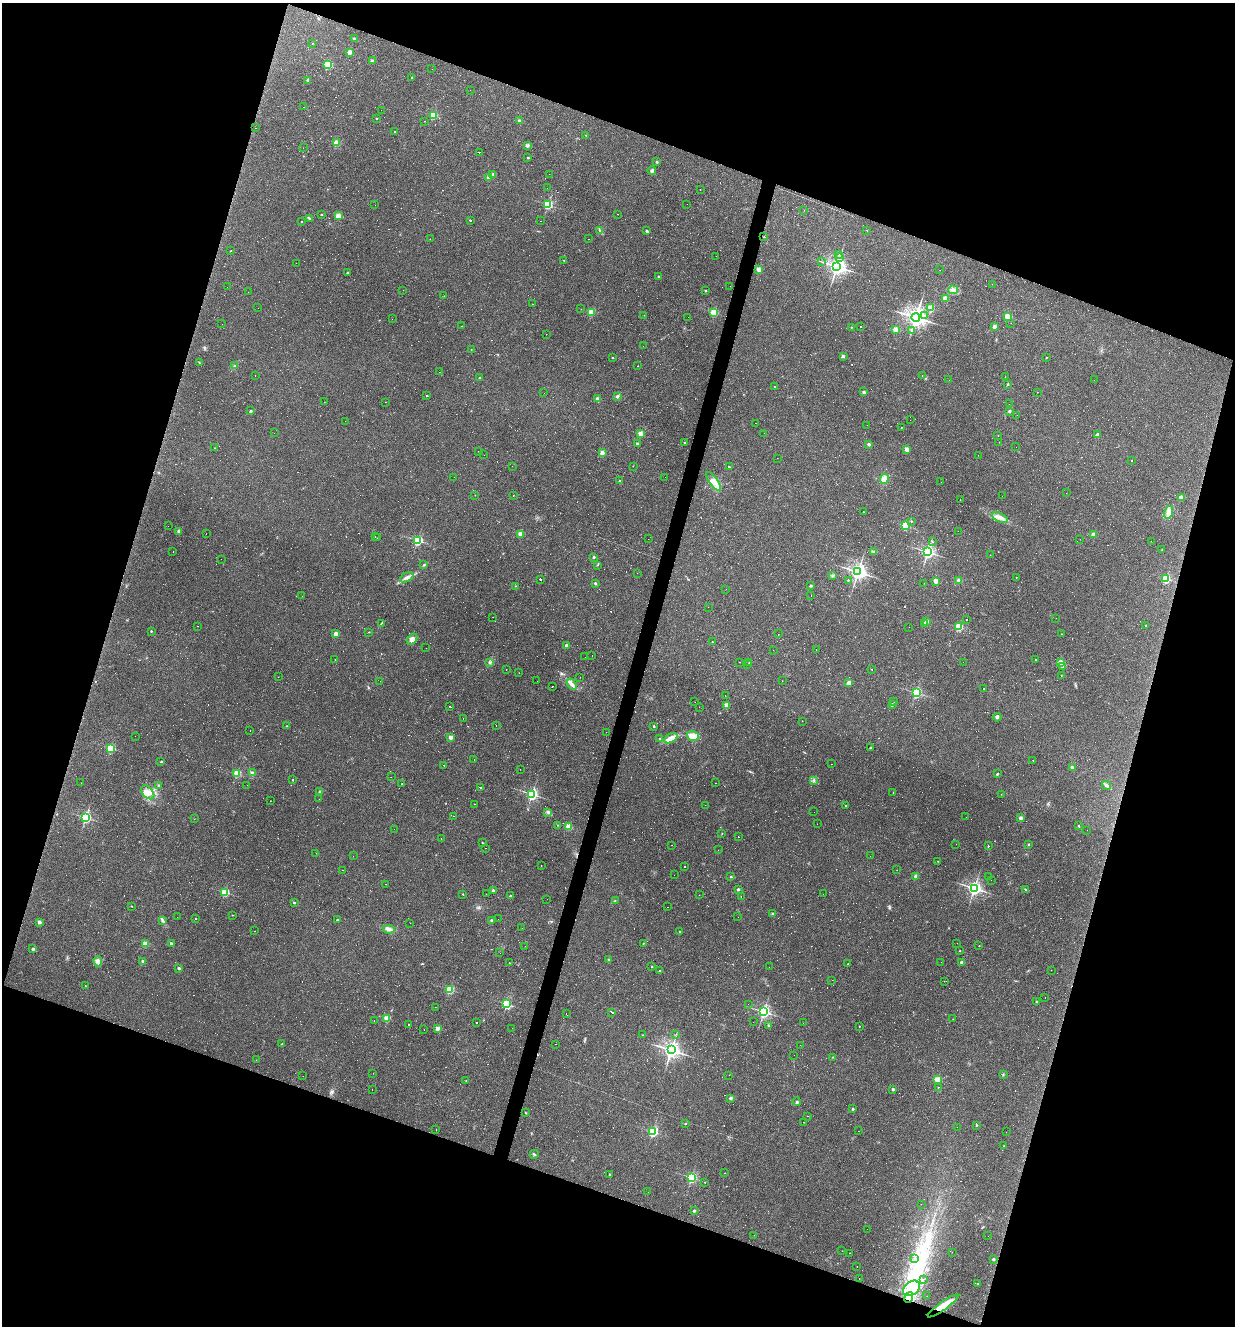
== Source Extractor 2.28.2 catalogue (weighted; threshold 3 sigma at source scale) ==
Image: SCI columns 127-5056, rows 1-5295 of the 5310 x 5295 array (HDU 1 of 3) = the unmasked area's bounding box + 8 px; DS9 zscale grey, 4 x 4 block average (1 PNG px = mean of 4 x 4 image px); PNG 1237 x 1328 px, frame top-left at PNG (2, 3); each listed source drawn as its Kron ellipse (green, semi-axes under 4 px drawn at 4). Shown black and unused: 38% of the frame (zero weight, under 2 of 3 exposures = <1% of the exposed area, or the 3 px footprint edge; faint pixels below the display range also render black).
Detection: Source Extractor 2.28.2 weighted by HDU 2 'WHT'. Background 0.108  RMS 0.0078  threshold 0.0349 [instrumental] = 3 sigma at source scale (4.5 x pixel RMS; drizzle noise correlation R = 1.50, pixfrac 1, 0.05/0.05 arcsec/px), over >= 5 px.
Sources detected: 955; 26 too faint to see at this stretch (4 x 4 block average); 3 inside a brighter object's white glare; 447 cosmic-ray / hot-pixel residue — neither listed nor drawn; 5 coinciding with a brighter row at this scale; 6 inside a brighter listed object's ellipse — not listed separately; the other 468 listed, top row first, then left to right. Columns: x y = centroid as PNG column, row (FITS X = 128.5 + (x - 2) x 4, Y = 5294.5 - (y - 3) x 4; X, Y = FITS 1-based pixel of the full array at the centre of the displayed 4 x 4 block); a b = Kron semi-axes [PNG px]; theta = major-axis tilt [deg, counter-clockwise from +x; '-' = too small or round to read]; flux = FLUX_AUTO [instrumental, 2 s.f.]
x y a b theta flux
354 38 2 2 - 15
313 43 2 2 - 2.1
349 52 2 2 - 98
372 61 2 2 - 54
328 65 2 2 - 330
432 69 2 2 - 0.9
412 78 2 2 - 3.3
308 80 2 2 - 32
470 90 2 2 - 0.73
304 107 2 2 - 2.1
381 110 2 2 - 0.55
433 115 2 2 - 290
377 118 2 2 - 8.3
424 121 2 2 - 1.1
519 121 2 2 - 41
255 128 2 2 - 2.7
395 131 2 2 - 160
586 135 2 2 - 1.8
336 143 2 2 - 180
527 145 3 2 - 5.5
303 148 2 2 - 1
479 152 2 2 - 100
528 158 2 2 - 14
657 162 2 2 - 4.6
652 171 4 3 - 10
493 174 2 2 - 32
549 174 2 2 - 0.46
489 178 2 2 - 59
547 188 2 2 - 0.61
700 190 2 2 - 0.81
687 204 2 2 - 0.51
375 205 2 2 - 3.5
548 205 2 2 - 420
804 210 2 2 - 0.6
321 214 2 2 - 6.8
618 214 2 2 - 4.6
338 216 2 2 - 140
310 218 2 2 - 3.3
470 220 2 2 - 7
301 221 2 2 - 2.5
540 221 2 2 - 0.68
867 230 2 2 - 1.1
600 231 2 2 - 2.6
647 231 2 2 - 18
764 237 2 2 - 4.1
430 239 2 2 - 2.1
589 239 2 2 - 1
231 251 2 2 - 2.7
838 255 2 2 - 1.7
716 256 2 2 - 0.76
839 258 3 2 - 5.6
564 260 2 2 - 4.5
821 261 2 2 - 1.9
296 263 2 2 - 0.85
837 266 3 3 - 2000
759 269 2 2 - 100
940 270 2 2 - 0.58
347 273 2 2 - 7.9
659 276 2 2 - 2.8
992 284 2 2 - 0.55
730 286 2 2 - 0.54
227 287 2 2 - 2
403 290 2 2 - 1.1
953 290 5 3 - 19
705 291 2 2 - 9.7
248 292 2 2 - 0.5
444 296 2 2 - 0.63
945 298 2 2 - 110
532 304 2 2 - 2.1
258 308 2 2 - 0.49
931 308 2 2 - 230
581 309 2 2 - 0.76
591 312 2 2 - 190
714 313 2 2 - 330
644 315 2 2 - 0.73
925 316 4 3 - 9.3
1007 316 2 2 - 170
688 317 2 2 - 0.65
916 317 4 4 - 2400
392 319 2 2 - 0.52
1011 323 2 2 - 0.73
222 324 2 2 - 0.56
462 326 2 2 - 2
994 326 2 2 - 61
851 327 2 2 - 3.5
860 327 2 2 - 6.4
895 330 2 2 - 140
912 330 3 2 - 4
546 334 2 2 - 1.9
643 346 2 2 - 0.46
471 349 2 2 - 2.7
843 356 2 2 - 9
613 357 2 2 - 9.2
1046 357 2 2 - 4.1
199 362 2 2 - 1.7
234 366 3 2 - 5.1
637 366 2 2 - 1.2
439 372 2 2 - 0.66
255 376 2 2 - 3.4
922 376 2 2 - 4
1005 377 2 2 - 0.87
480 378 2 2 - 10
949 380 2 2 - 5.6
1094 380 2 2 - 1.5
1008 384 2 2 - 6.2
775 386 2 2 - 54
864 392 2 2 - 31
1037 392 2 2 - 1.7
544 393 2 2 - 0.52
427 396 2 2 - 7.2
617 396 4 3 - 6.9
597 399 2 2 - 72
324 402 2 2 - 0.71
386 402 2 2 - 1.2
1009 404 2 2 - 1.9
251 411 2 2 - 18
1009 411 3 2 - 4.8
1017 415 2 2 - 0.88
910 420 2 2 - 0.68
345 421 2 2 - 0.9
755 423 2 2 - 11
867 425 2 2 - 0.54
902 427 2 2 - 1.3
274 433 2 2 - 7
764 433 2 2 - 1.4
641 434 2 2 - 140
1098 435 2 2 - 53
998 436 2 2 - 1.3
999 442 2 2 - 0.66
637 443 2 2 - 15
684 443 2 2 - 7.1
869 444 3 2 - 7.3
1016 447 2 2 - 0.49
214 448 2 2 - 4.6
907 449 2 2 - 95
479 451 2 2 - 1.2
602 453 2 2 - 93
484 455 2 2 - 1.4
978 455 2 2 - 0.6
777 458 2 2 - 0.77
1132 461 2 2 - 3.2
512 466 2 2 - 0.67
633 466 2 2 - 1.1
729 467 2 2 - 16
454 477 2 2 - 2.5
665 477 2 2 - 0.49
884 479 5 4 - 35
619 481 2 2 - 9.5
714 481 11 4 -54 28
941 482 2 2 - 0.49
1066 493 2 2 - 1.4
475 495 2 2 - 1.5
513 495 2 2 - 1
1002 496 2 2 - 0.63
1181 497 2 2 - 69
960 500 2 2 - 0.7
863 512 2 2 - 1.9
1169 512 6 4 75 26
1000 518 9 3 -26 19
911 521 2 2 - 4.7
905 525 2 2 - 370
168 526 2 2 - 0.76
179 531 2 2 - 48
958 531 2 2 - 0.95
206 534 2 2 - 0.62
520 534 2 2 - 120
1094 535 2 2 - 93
375 537 2 2 - 0.75
377 538 2 2 - 0.96
648 539 2 2 - 0.45
1080 539 2 2 - 0.89
418 540 2 2 - 570
1151 541 2 2 - 0.59
932 542 2 2 - 1.8
1162 550 2 2 - 1.7
173 551 2 2 - 3
873 551 3 2 - 4.3
928 552 2 2 - 940
990 555 2 2 - 1.9
594 557 2 2 - 15
221 559 2 2 - 4.4
423 565 2 2 - 2.6
597 565 2 2 - 2
858 572 3 3 - 1600
637 573 2 2 - 1.8
832 575 2 2 - 1.7
407 577 7 3 26 18
1016 577 2 2 - 2.4
1166 578 2 2 - 390
540 579 2 2 - 240
848 580 2 2 - 4.6
959 580 3 3 - 12
936 581 2 2 - 110
595 583 2 2 - 20
924 583 2 2 - 0.68
515 586 2 2 - 1.4
811 586 2 2 - 20
726 589 2 2 - 1.2
302 596 2 2 - 1.8
811 596 2 2 - 0.62
708 607 2 2 - 1.8
493 617 2 2 - 1.6
1056 618 2 2 - 0.49
966 619 2 2 - 2.1
927 621 2 2 - 48
381 623 2 2 - 2.4
924 624 2 2 - 41
1146 625 2 2 - 4.9
197 626 2 2 - 16
909 627 2 2 - 0.8
959 627 2 2 - 310
151 631 2 2 - 6.4
369 632 2 2 - 1.8
336 634 2 2 - 82
778 634 2 2 - 1.3
1061 634 2 2 - 2.7
412 639 6 4 46 19
712 642 2 2 - 5.8
566 645 2 2 - 48
426 648 2 2 - 0.63
773 650 2 2 - 0.56
816 650 2 2 - 14
592 655 2 2 - 1.2
585 657 2 2 - 0.5
335 660 2 2 - 1.9
1036 660 2 2 - 5.8
490 662 3 3 - 6.2
740 662 2 2 - 0.85
963 662 2 2 - 0.46
1061 662 2 2 - 160
749 663 2 2 - 1.6
747 665 2 2 - 1.6
1063 666 2 2 - 38
506 670 2 2 - 16
872 670 2 2 - 1.5
519 673 2 2 - 0.76
1061 675 2 2 - 2.6
278 677 2 2 - 1
580 677 2 2 - 0.73
380 681 2 2 - 0.58
537 681 2 2 - 1.2
782 681 2 2 - 1.6
849 683 2 2 - 73
572 684 6 2 -57 13
552 686 2 2 - 1.4
983 689 2 2 - 1.2
916 693 2 2 - 700
725 695 2 2 - 0.79
695 702 2 2 - 0.62
894 702 2 2 - 1.3
892 704 2 2 - 12
726 705 2 2 - 120
450 706 2 2 - 2.8
699 707 2 2 - 0.56
997 717 4 3 - 8.6
463 718 2 2 - 0.75
802 721 2 2 - 3.3
496 725 2 2 - 1.2
286 726 2 2 - 1.8
654 726 2 2 - 12
250 731 2 2 - 5
606 732 2 2 - 0.51
135 736 2 2 - 0.51
693 736 6 4 -19 35
451 737 2 2 - 64
659 738 2 2 - 4.5
671 738 7 3 29 50
110 748 2 2 - 340
870 748 2 2 - 15
474 759 2 2 - 0.6
1033 760 2 2 - 1.1
161 762 2 2 - 8
831 764 2 2 - 0.63
444 765 2 2 - 110
1072 767 2 2 - 37
520 769 2 2 - 0.73
252 773 3 3 - 8.8
237 774 2 2 - 240
997 774 2 2 - 14
391 777 2 2 - 0.73
293 780 2 2 - 5.7
813 780 2 2 - 3.5
81 783 2 2 - 23
715 783 2 2 - 5.8
402 784 2 2 - 6.1
158 785 2 2 - 19
247 785 2 2 - 0.69
1106 785 4 3 - 9.8
480 788 3 2 - 260
320 791 2 2 - 17
148 792 8 5 -50 32
893 792 2 2 - 1.8
532 794 2 2 - 860
1001 794 2 2 - 7.2
319 799 2 2 - 0.52
270 801 2 2 - 0.96
474 804 2 2 - 1.6
705 805 2 2 - 3.7
846 806 2 2 - 4.3
548 812 2 2 - 3.3
814 812 2 2 - 0.74
454 816 2 2 - 0.78
85 817 2 2 - 680
966 817 2 2 - 0.42
1021 818 2 2 - 55
194 819 2 2 - 0.6
817 824 2 2 - 0.93
558 825 2 2 - 1.2
1079 826 2 2 - 3.3
569 827 2 2 - 180
394 829 2 2 - 4.1
1087 830 2 2 - 0.42
722 833 2 2 - 1.6
738 837 2 2 - 70
441 838 2 2 - 0.62
483 843 3 2 - 2.1
956 844 2 2 - 0.57
672 845 2 2 - 3
1028 845 2 2 - 2.8
988 846 2 2 - 2.6
486 848 2 2 - 52
718 850 2 2 - 0.58
316 853 2 2 - 0.62
353 856 2 2 - 0.69
870 856 2 2 - 21
938 861 2 2 - 2.9
541 865 2 2 - 1.1
685 867 2 2 - 23
343 870 2 2 - 14
897 870 2 2 - 0.62
674 875 2 2 - 0.65
916 876 2 2 - 57
988 876 2 2 - 0.42
731 877 2 2 - 11
991 880 2 2 - 0.58
385 884 2 2 - 3.3
974 888 3 2 - 1300
738 889 2 2 - 19
1026 890 2 2 - 3
493 891 3 2 - 11
225 892 2 2 - 380
463 894 2 2 - 2.4
486 894 2 2 - 1.1
823 894 2 2 - 0.45
699 895 2 2 - 0.46
511 896 2 2 - 4.6
741 896 2 2 - 1.1
547 899 2 2 - 0.62
615 900 2 2 - 2.4
294 903 2 2 - 10
131 906 2 2 - 3.5
668 907 2 2 - 1.8
773 914 2 2 - 19
232 915 2 2 - 1.7
177 917 2 2 - 0.63
738 917 2 2 - 1.7
195 919 2 2 - 3.5
498 919 2 2 - 0.63
162 920 3 2 - 4.5
337 920 2 2 - 9.2
492 920 2 2 - 26
39 922 2 2 - 46
410 923 2 2 - 1.4
522 928 2 2 - 0.56
389 929 6 3 -10 16
255 931 2 2 - 0.92
680 931 2 2 - 5.4
171 943 2 2 - 25
643 943 2 2 - 2.5
957 943 2 2 - 5.8
145 944 2 2 - 140
525 946 2 2 - 0.64
979 946 2 2 - 3.3
33 949 2 2 - 28
960 951 2 2 - 4.1
500 953 2 2 - 5.7
609 959 3 2 - 4
98 961 5 4 - 15
143 961 2 2 - 35
941 962 2 2 - 0.77
962 962 2 2 - 31
509 963 2 2 - 1.2
848 964 2 2 - 1.9
652 967 2 2 - 1.9
769 967 2 2 - 0.61
179 968 2 2 - 25
1051 970 2 2 - 0.69
659 971 2 2 - 5.6
832 980 2 2 - 0.42
944 981 2 2 - 0.63
85 986 2 2 - 1.4
450 989 2 2 - 340
1045 998 2 2 - 0.95
1037 1002 2 2 - 14
507 1004 2 2 - 450
748 1004 2 2 - 0.95
435 1007 2 2 - 1.3
612 1012 2 2 - 90
764 1012 2 2 - 930
566 1013 2 2 - 0.76
387 1018 2 2 - 180
953 1019 2 2 - 1.6
374 1020 2 2 - 1.2
477 1022 2 2 - 2.9
753 1022 2 2 - 0.91
803 1023 2 2 - 3.1
409 1024 2 2 - 8.4
769 1026 3 2 - 5.6
859 1026 2 2 - 2.4
437 1028 2 2 - 83
512 1028 2 2 - 0.63
424 1030 2 2 - 0.73
643 1035 2 2 - 1.1
675 1035 2 2 - 0.85
282 1044 2 2 - 4.6
556 1044 2 2 - 2.5
800 1045 2 2 - 17
671 1050 3 3 - 2000
794 1055 2 2 - 0.81
833 1057 2 2 - 2.6
256 1060 2 2 - 1.1
373 1073 2 2 - 0.62
729 1075 2 2 - 17
1003 1075 2 2 - 3.1
303 1076 2 2 - 0.66
937 1079 2 2 - 200
466 1081 2 2 - 4.9
938 1087 2 2 - 7.8
372 1089 2 2 - 0.94
893 1089 2 2 - 23
730 1098 2 2 - 29
797 1102 4 2 - 5.2
853 1109 2 2 - 14
526 1113 2 2 - 1.8
807 1116 2 2 - 0.95
804 1122 2 2 - 1.3
685 1123 2 2 - 6.5
976 1125 2 2 - 9.5
957 1127 2 2 - 0.57
436 1130 2 2 - 11
653 1131 2 2 - 620
858 1131 2 2 - 1.2
1006 1132 2 2 - 0.45
1004 1146 2 2 - 2.4
534 1154 4 2 - 5.7
725 1173 2 2 - 2.8
610 1175 2 2 - 2.8
691 1177 2 2 - 610
705 1182 2 2 - 7.2
648 1192 2 2 - 0.64
921 1204 2 2 - 1.6
694 1211 2 2 - 20
867 1229 2 2 - 0.72
754 1235 2 2 - 1.2
988 1236 2 2 - 0.63
842 1251 2 2 - 1.1
952 1252 2 2 - 1.2
849 1253 2 2 - 1.2
915 1258 2 2 - 8.9
993 1259 2 2 - 19
857 1267 2 2 - 1
859 1279 2 2 - 0.56
923 1279 2 2 - 0.96
978 1284 2 2 - 5
911 1288 9 6 38 130
927 1296 2 2 - 2.9
909 1297 5 3 - 630
943 1306 18 4 36 86
Overlapping masked pixels (flux is a lower limit): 2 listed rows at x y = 909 1297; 943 1306
Diffuse or blended objects may show on this block-average render without a row.